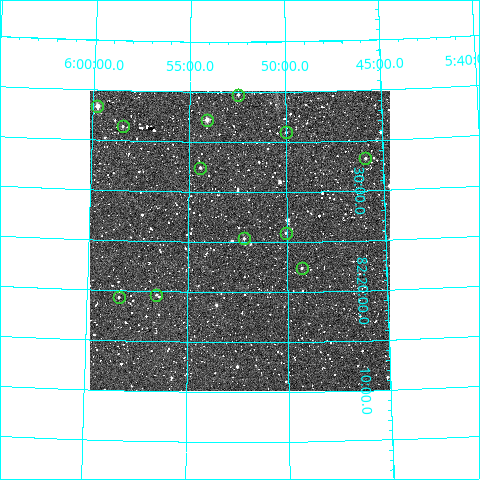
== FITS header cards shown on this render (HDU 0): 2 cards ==
NAXIS1  =                  300
NAXIS2  =                  300

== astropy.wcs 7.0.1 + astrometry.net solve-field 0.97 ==
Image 300 x 300 px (HDU 0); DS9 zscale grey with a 90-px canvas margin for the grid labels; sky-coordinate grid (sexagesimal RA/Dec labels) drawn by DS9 from the SOLVED WCS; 12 Tycho-2 reference stars matched to detected sources circled (green)
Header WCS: RA---TAN/DEC--TAN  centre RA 05:52:23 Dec +82:25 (88.09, +82.42 deg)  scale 6 arcsec/px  FOV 30.0' x 30.0'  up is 0 deg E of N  parity normal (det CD < 0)
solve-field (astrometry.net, Tycho-2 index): VERIFIED the header's WCS against the Tycho-2 star catalogue (12 matches, 0 conflicts) and refined it, rather than solving blind
Solved WCS: RA---TAN-SIP/DEC--TAN-SIP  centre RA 05:52:23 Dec +82:25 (88.10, +82.42 deg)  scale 6 arcsec/px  FOV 30.0' x 30.0'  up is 0 deg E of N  parity normal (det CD < 0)
The solver's refit moves the header's centre by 1.2 arcsec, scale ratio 0.9997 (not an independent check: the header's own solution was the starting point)
Tycho-2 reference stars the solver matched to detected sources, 12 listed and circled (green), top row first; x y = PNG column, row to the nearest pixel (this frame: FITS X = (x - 90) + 1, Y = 300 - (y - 93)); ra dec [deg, ICRS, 3 dp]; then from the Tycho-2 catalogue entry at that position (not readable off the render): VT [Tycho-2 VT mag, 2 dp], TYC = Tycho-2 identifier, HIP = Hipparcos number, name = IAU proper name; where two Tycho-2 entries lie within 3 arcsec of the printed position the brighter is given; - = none
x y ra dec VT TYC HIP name
238 97 88.117 +82.662 11.86 4617-1774-1 - -
97 108 89.944 +82.640 10.19 4617-2240-1 - -
207 122 88.521 +82.621 10.70 4617-1830-1 - -
123 128 89.610 +82.608 12.15 4617-1886-1 - -
286 134 87.497 +82.600 12.03 4617-2078-1 - -
365 160 86.479 +82.554 12.25 4617-1991-1 - -
200 170 88.601 +82.541 11.60 4617-2265-1 - -
286 235 87.513 +82.432 11.96 4536-515-1 - -
244 240 88.042 +82.423 12.47 4536-975-1 - -
302 270 87.318 +82.373 12.27 4536-934-1 - -
156 297 89.133 +82.328 12.84 4536-411-1 - -
119 299 89.604 +82.323 12.68 4536-384-1 - -